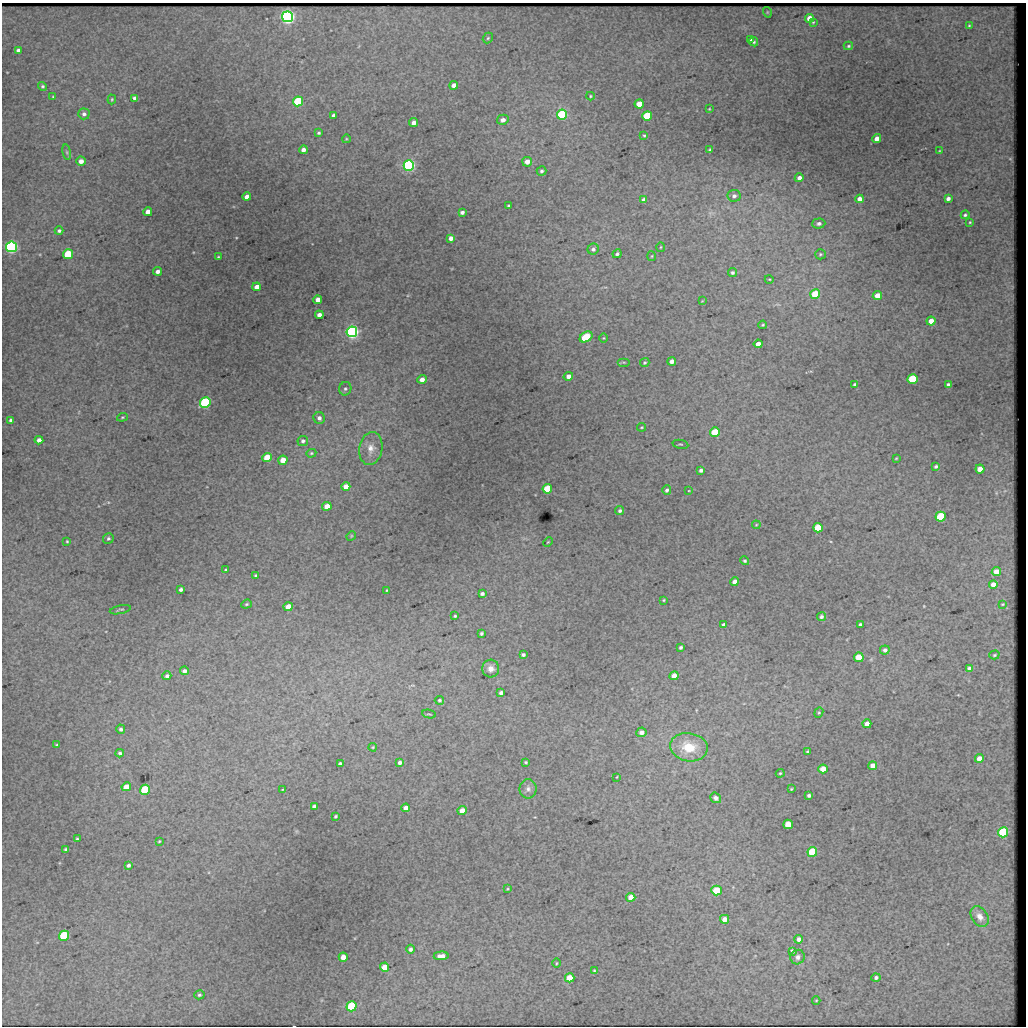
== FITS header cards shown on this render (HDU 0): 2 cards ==
NAXIS1  =                 1024 / length of data axis 1
NAXIS2  =                 1024 / length of data axis 2

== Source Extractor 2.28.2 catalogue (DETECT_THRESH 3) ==
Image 1024 x 1024 px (HDU 0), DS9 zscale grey, 1 PNG px = 1 image px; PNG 1028 x 1028 px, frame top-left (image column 1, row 1024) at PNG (2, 3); each listed source drawn as its Kron ellipse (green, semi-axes under 4 px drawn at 4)
Background 2060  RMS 12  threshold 36.1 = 3 sigma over >= 5 px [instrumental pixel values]
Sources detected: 200; all 200 listed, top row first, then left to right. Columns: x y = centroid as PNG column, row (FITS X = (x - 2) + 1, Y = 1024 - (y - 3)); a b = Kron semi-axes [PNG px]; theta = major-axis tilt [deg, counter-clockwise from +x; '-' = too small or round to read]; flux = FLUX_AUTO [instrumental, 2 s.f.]
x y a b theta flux
767 12 5 3 - 680
288 17 5 5 - 340000
809 18 4 4 - 7200
813 22 4 4 - 790
969 25 3 2 - 670
488 38 6 4 48 1200
750 40 4 3 - 1700
754 42 5 4 - 1300
848 46 5 4 - 1100
18 50 4 4 - 2600
454 85 4 4 - 5800
42 86 5 4 - 1300
590 96 4 4 - 930
53 97 3 3 - 600
134 98 4 3 - 2700
112 99 5 3 - 920
298 101 5 5 - 56000
639 104 4 4 - 13000
709 109 4 3 - 600
84 114 5 5 - 2400
334 115 4 3 - 2600
562 115 5 5 - 99000
647 116 5 5 - 46000
503 120 6 5 - 4000
414 123 4 4 - 4500
319 133 4 3 - 1300
644 135 4 3 - 920
346 139 4 3 - 630
877 139 4 4 - 6100
303 150 4 4 - 4500
710 150 3 3 - 1100
939 151 3 2 - 590
67 152 8 4 -81 1400
81 161 4 4 - 5400
527 162 5 5 - 5600
409 166 5 5 - 220000
541 171 5 4 - 1700
799 178 4 4 - 3500
734 196 6 6 - 2300
247 197 4 4 - 5100
860 199 4 4 - 5000
948 199 4 4 - 3000
644 200 4 4 - 3500
509 206 3 3 - 1100
148 212 4 4 - 6900
462 212 4 3 - 2300
965 215 4 4 - 1500
970 222 3 2 - 720
819 223 6 5 - 2500
59 231 4 4 - 1900
451 238 4 4 - 4200
12 247 5 5 - 240000
661 247 5 3 - 720
593 249 6 5 - 2300
68 254 5 5 - 40000
617 254 4 3 - 1600
820 254 5 5 - 1300
652 256 5 3 - 720
218 257 3 2 - 770
157 271 4 4 - 3500
732 272 4 4 - 1500
769 279 4 3 - 760
257 287 4 4 - 5100
815 294 5 4 - 34000
877 295 5 4 - 9400
318 300 4 4 - 6900
702 301 3 3 - 520
319 315 4 4 - 3900
931 321 4 4 - 9600
763 325 4 3 - 930
352 332 5 5 - 340000
586 337 7 5 33 28000
604 338 5 3 - 710
758 344 4 4 - 6000
672 361 4 4 - 4300
624 362 6 3 0 890
645 363 5 4 - 1200
568 376 5 4 - 4300
422 379 4 4 - 5000
913 379 5 5 - 55000
855 384 3 3 - 1200
948 384 3 3 - 1300
345 389 7 6 - 2000
205 403 5 5 - 120000
122 417 5 4 - 990
319 418 6 5 - 3000
11 420 4 4 - 1900
642 427 4 3 - 750
715 432 5 4 - 28000
39 440 4 4 - 4400
303 441 5 5 - 2300
680 444 8 4 -11 1100
371 448 16 11 80 8400
311 453 5 4 - 930
267 458 5 4 - 22000
896 458 3 2 - 650
283 460 4 4 - 13000
936 466 4 3 - 1700
980 469 4 4 - 12000
701 470 4 3 - 2300
346 487 4 4 - 7000
547 489 5 4 - 35000
667 490 5 4 - 2000
689 491 4 2 - 520
327 506 4 4 - 8000
620 511 4 4 - 1800
940 517 5 5 - 53000
756 525 4 3 - 680
818 528 5 4 - 37000
351 536 5 4 - 820
108 538 5 5 - 1500
67 541 3 2 - 770
548 542 5 3 - 670
745 561 5 4 - 1300
226 570 3 2 - 750
996 572 4 4 - 8300
256 576 4 4 - 1400
735 582 4 4 - 5200
993 584 4 4 - 5700
181 589 4 3 - 2100
387 590 3 2 - 720
482 594 4 3 - 2100
664 600 3 3 - 780
246 604 5 4 - 1100
1003 604 3 2 - 700
288 607 4 4 - 11000
120 610 11 3 12 1100
455 616 3 3 - 930
821 617 4 4 - 2100
860 624 3 3 - 1500
724 625 4 3 - 2500
481 633 4 3 - 1500
680 647 4 3 - 1700
885 650 5 4 - 2700
523 655 4 3 - 1900
994 655 5 4 - 1100
859 657 5 4 - 20000
969 668 4 4 - 2200
491 669 9 8 - 5200
184 671 4 4 - 3000
167 676 4 4 - 2200
674 676 5 4 - 7500
501 693 4 3 - 2500
439 700 4 4 - 1300
819 713 5 4 - 920
429 714 7 2 -10 850
867 724 4 4 - 6600
121 729 4 4 - 2100
641 732 5 5 - 4300
57 745 3 3 - 1200
373 747 4 4 - 880
689 747 19 14 -9 24000
808 752 4 3 - 1600
120 753 4 3 - 1800
979 758 4 4 - 6500
400 762 4 4 - 3100
526 762 3 3 - 1000
340 764 4 4 - 3100
873 766 4 4 - 6600
823 769 5 4 - 10000
780 773 4 3 - 930
617 777 3 2 - 470
126 787 5 4 - 7600
528 789 9 8 - 3800
791 789 3 3 - 700
145 790 5 5 - 52000
283 790 4 3 - 610
809 795 4 3 - 2000
716 798 6 5 - 2600
314 806 4 4 - 2900
406 808 4 4 - 4600
462 811 4 4 - 11000
336 816 3 3 - 1200
788 824 5 4 - 17000
1003 832 5 5 - 82000
77 839 3 3 - 840
159 841 4 3 - 800
66 849 4 3 - 1700
812 852 5 5 - 44000
129 865 4 3 - 2000
508 889 3 3 - 760
717 890 5 5 - 32000
631 897 4 4 - 9700
980 917 11 8 -55 6000
725 919 4 4 - 7400
64 936 5 5 - 68000
799 939 4 4 - 3700
410 949 4 4 - 2200
792 951 4 3 - 2200
441 956 7 4 3 5000
343 957 4 4 - 8600
798 957 7 7 - 2900
556 963 5 3 - 760
385 967 4 4 - 13000
594 971 3 3 - 770
570 978 5 4 - 17000
876 978 4 4 - 2200
199 995 5 4 - 1300
816 1000 4 3 - 650
351 1006 5 5 - 80000